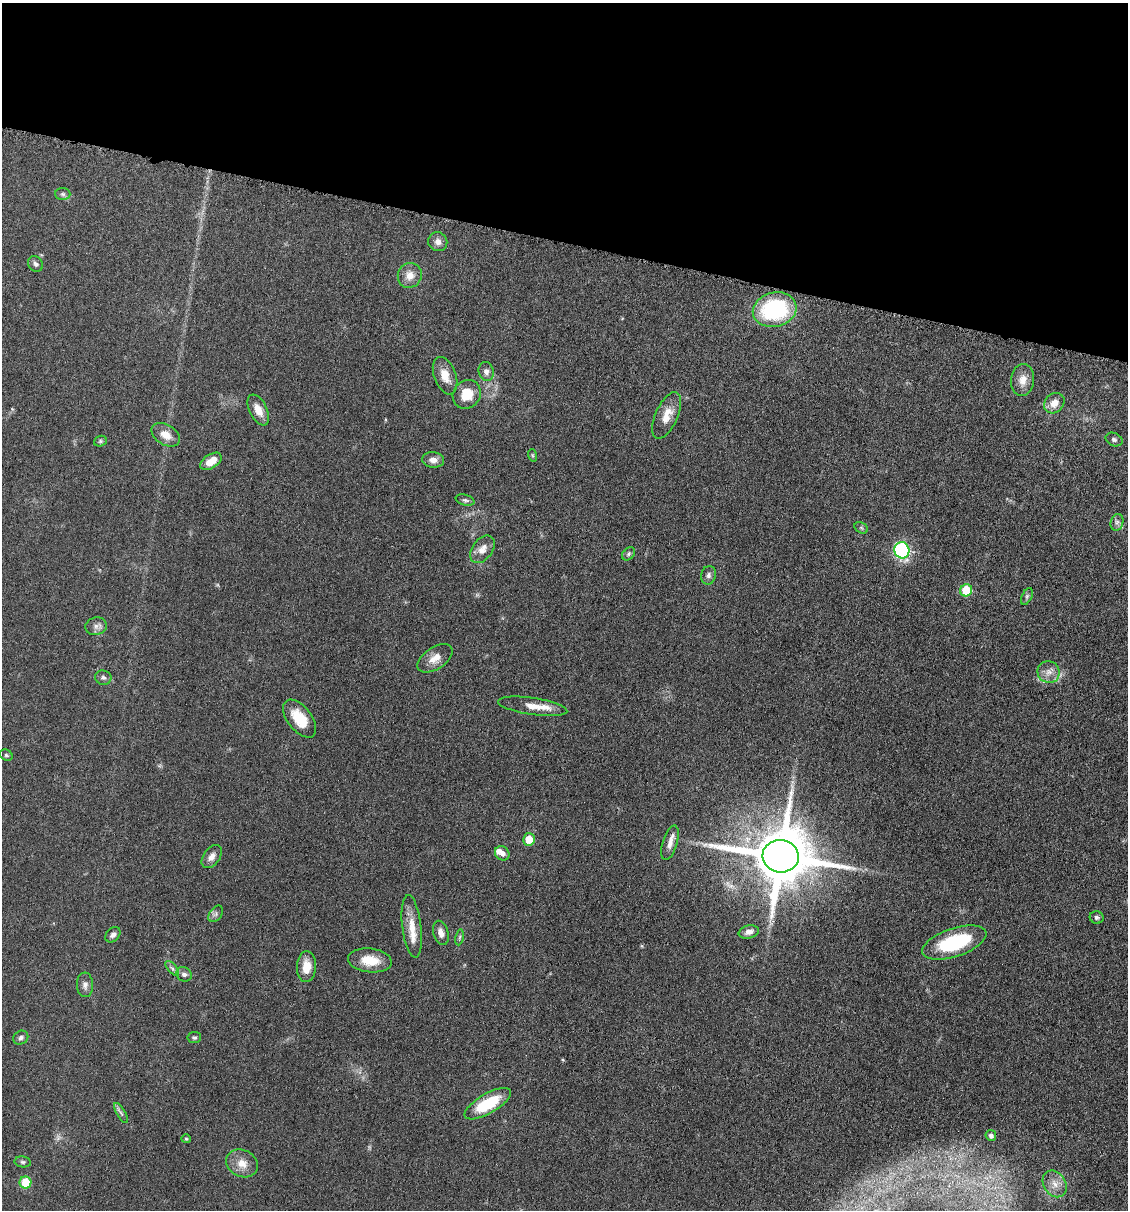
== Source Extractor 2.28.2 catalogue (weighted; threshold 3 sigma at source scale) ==
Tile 2 of 4 x 4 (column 2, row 1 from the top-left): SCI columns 1242-2367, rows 3626-4833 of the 4852 x 4836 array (HDU 1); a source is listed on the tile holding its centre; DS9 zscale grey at full resolution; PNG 1130 x 1212 px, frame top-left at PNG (2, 3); each listed source drawn as its Kron ellipse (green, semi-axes under 4 px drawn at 4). Shown black and unused: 20% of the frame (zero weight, under 4 of 8 exposures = <1% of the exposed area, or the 3 px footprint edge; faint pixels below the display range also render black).
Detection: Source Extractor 2.28.2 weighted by HDU 2 'WHT'; one run over the whole footprint, this tile lists its part. Background 0.0485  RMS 0.004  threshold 0.0163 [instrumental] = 3 sigma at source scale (4.09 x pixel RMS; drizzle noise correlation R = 1.36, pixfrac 0.8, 0.05/0.05 arcsec/px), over >= 5 px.
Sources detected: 65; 3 inside a brighter listed object's ellipse — not listed separately; the other 62 listed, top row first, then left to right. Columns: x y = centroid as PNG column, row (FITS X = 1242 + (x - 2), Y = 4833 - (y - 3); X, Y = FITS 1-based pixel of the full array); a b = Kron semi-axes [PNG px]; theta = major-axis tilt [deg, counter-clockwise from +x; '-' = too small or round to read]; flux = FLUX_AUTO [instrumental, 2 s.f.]
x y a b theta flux
63 194 7 6 - 0.92
438 242 10 9 - 2.1
36 264 8 7 - 0.96
410 275 12 12 - 3.9
775 310 22 17 13 41
486 372 10 7 -75 1.8
445 376 19 11 -69 5.1
1023 380 16 11 84 3.9
467 394 15 13 50 7.8
1054 403 11 9 46 3.8
258 410 17 8 -63 4.3
667 415 25 11 66 5.7
166 435 15 10 -32 4
1114 439 9 6 -24 1
100 441 6 5 - 0.62
532 455 6 4 -71 0.49
433 460 11 7 -5 2.6
211 461 12 7 32 5.1
465 500 9 5 -15 0.91
1117 522 8 6 74 1.2
861 528 7 5 -31 0.63
482 549 15 10 53 3.5
902 550 8 7 - 53
629 554 8 5 43 0.81
709 575 9 7 78 1.3
966 590 6 6 - 13
1027 596 9 5 64 0.86
96 626 11 8 13 1.7
435 658 20 11 34 4.1
1049 672 11 10 - 3
103 678 8 7 - 1.1
533 706 35 8 -8 4.9
300 719 22 12 -52 9.1
6 755 6 5 - 0.67
529 839 6 6 - 6.5
670 843 18 7 73 2.8
502 853 8 6 -41 1.9
781 856 18 16 -4 2800
212 857 13 8 53 2.2
216 914 9 6 52 1.1
1097 917 7 6 - 0.91
412 926 31 9 -83 6.6
749 932 10 6 12 2
441 933 12 7 -75 2.4
113 935 9 6 48 1.5
459 937 8 4 81 0.64
954 943 33 14 19 27
370 960 22 12 -7 7.7
306 967 15 9 87 5.5
172 968 9 4 -48 0.93
184 974 8 7 - 1.4
85 985 12 8 -87 1.9
21 1038 8 6 33 1.1
194 1038 7 5 6 0.74
488 1104 26 10 30 17
121 1113 11 3 -61 0.93
991 1135 5 5 - 1.2
186 1139 5 4 - 0.41
23 1162 8 5 -10 0.78
242 1163 16 13 -28 4.8
25 1182 6 6 - 11
1055 1184 14 11 -58 3.9